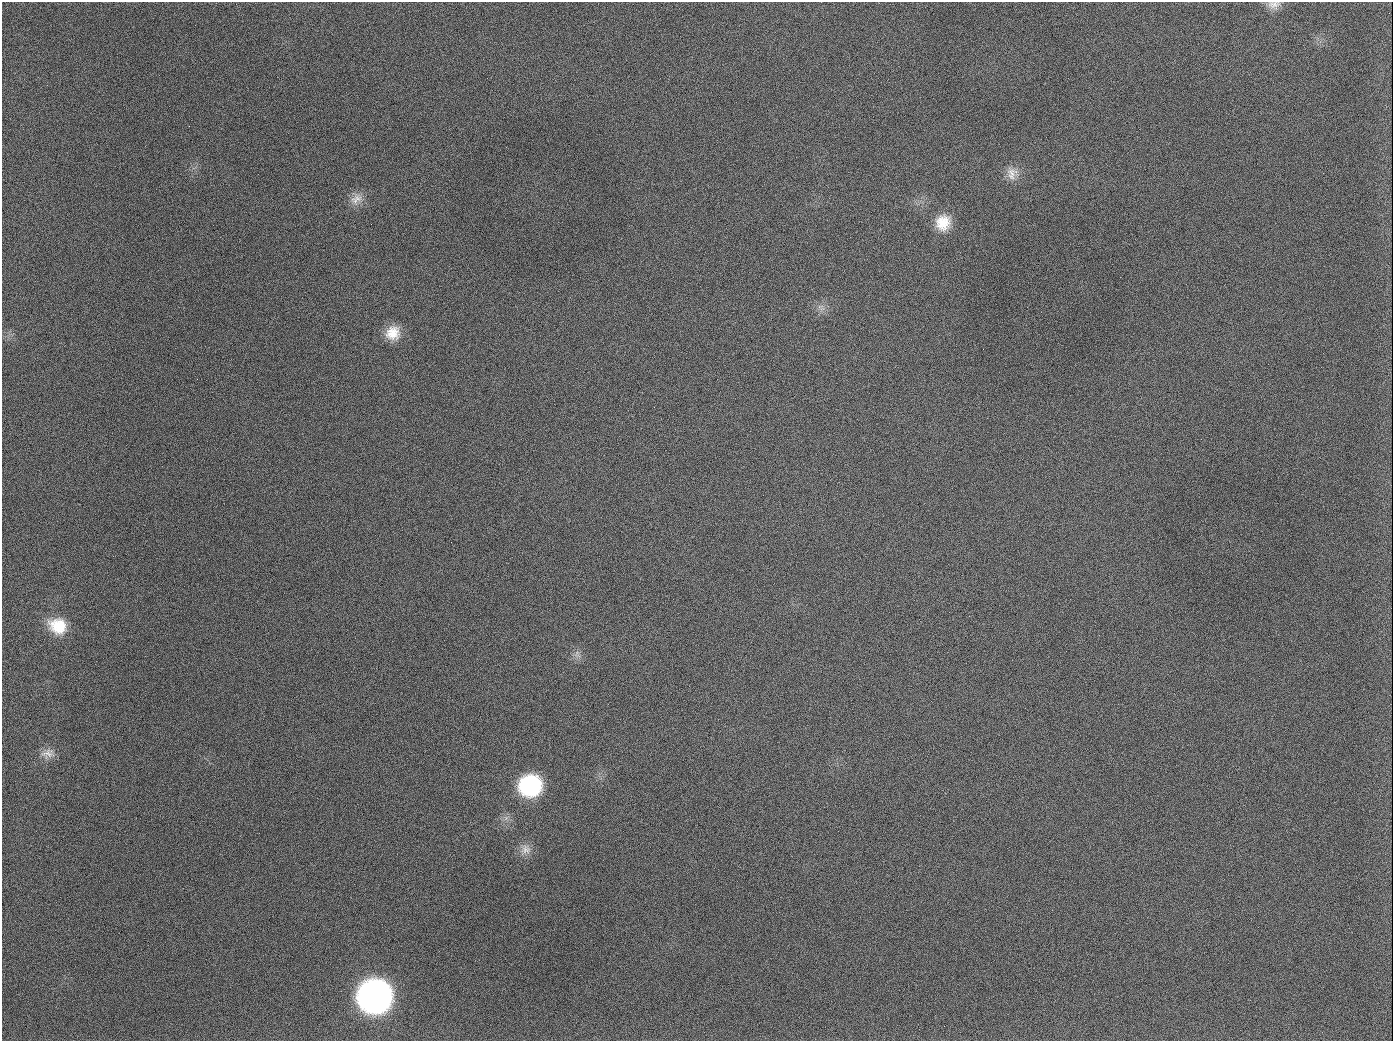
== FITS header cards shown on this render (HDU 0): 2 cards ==
NAXIS1  =                 1391
NAXIS2  =                 1039

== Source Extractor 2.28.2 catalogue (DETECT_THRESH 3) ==
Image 1391 x 1039 px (HDU 0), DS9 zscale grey, 1 PNG px = 1 image px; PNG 1395 x 1043 px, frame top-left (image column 1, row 1039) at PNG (2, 2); no overlay
Background 1730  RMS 75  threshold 225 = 3 sigma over >= 5 px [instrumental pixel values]
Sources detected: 15; all 15 listed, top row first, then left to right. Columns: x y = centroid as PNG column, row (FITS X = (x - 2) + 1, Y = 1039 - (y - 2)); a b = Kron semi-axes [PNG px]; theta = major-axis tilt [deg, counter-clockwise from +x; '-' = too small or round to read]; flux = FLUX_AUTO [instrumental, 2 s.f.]
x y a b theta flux
1274 5 18 10 4 4.3e+04
189 126 2 2 - 6.3e+03
1012 173 18 13 -87 6.0e+04
356 199 18 12 32 5.4e+04
943 223 19 18 - 1.2e+05
820 306 10 4 13 1.5e+04
393 333 18 17 - 9.9e+04
654 407 3 2 - 4.0e+03
58 626 23 19 -26 1.6e+05
577 654 12 7 -60 2.6e+04
48 753 19 12 8 5.2e+04
530 785 20 18 19 5.3e+05
526 849 15 14 - 5.0e+04
375 996 21 20 - 3.7e+06
944 1026 2 2 - 5.1e+03
At the frame edge (FLAGS 8, measured only in part): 1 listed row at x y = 1274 5